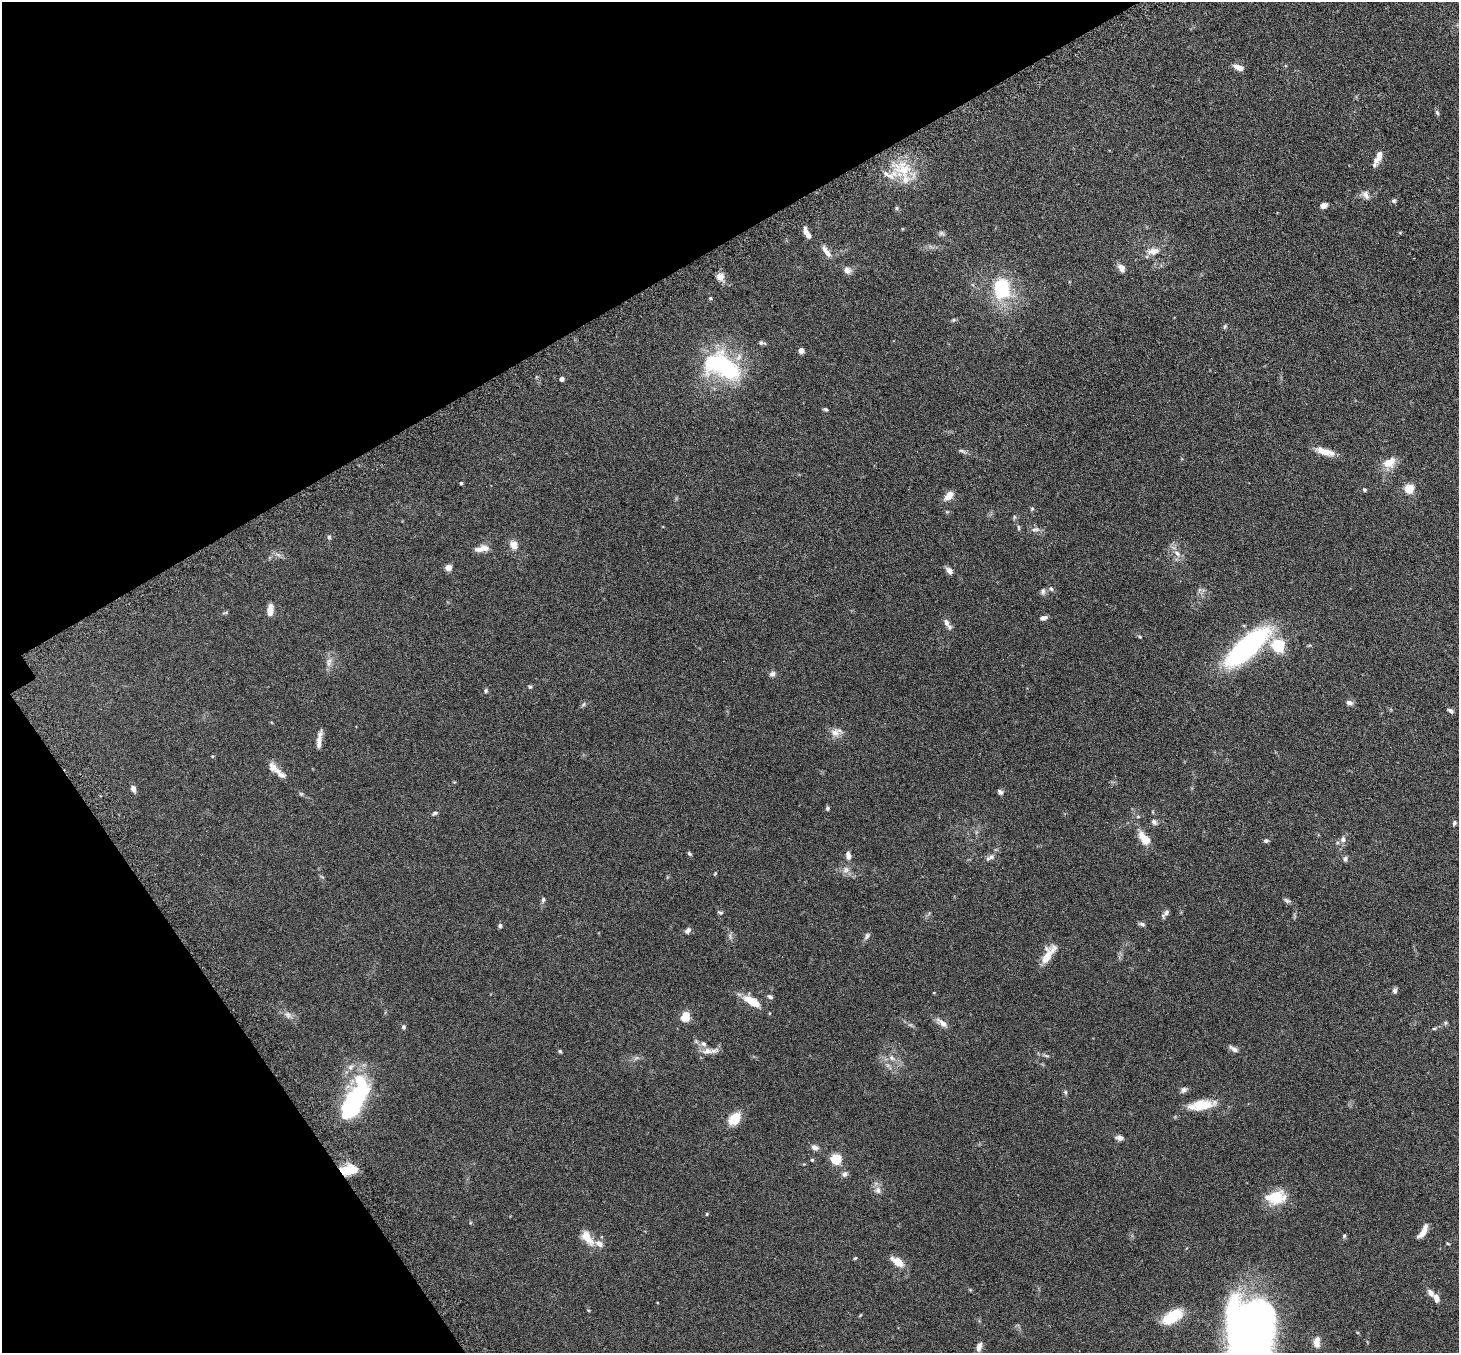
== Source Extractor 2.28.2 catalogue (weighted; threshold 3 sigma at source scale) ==
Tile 5 of 4 x 4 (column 1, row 2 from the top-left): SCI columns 52-1508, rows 2890-4240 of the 5929 x 5919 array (HDU 1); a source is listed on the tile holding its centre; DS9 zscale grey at full resolution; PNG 1461 x 1355 px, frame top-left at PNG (2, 2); no overlay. Shown black and unused: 27% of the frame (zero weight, under 3 of 6 exposures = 4% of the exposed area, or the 3 px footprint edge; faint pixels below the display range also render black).
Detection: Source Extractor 2.28.2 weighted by HDU 2 'WHT'; one run over the whole footprint, this tile lists its part. Background 0.12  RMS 0.0045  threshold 0.0185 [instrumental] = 3 sigma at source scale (4.09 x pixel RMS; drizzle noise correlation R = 1.36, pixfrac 0.8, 0.05/0.05 arcsec/px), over >= 5 px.
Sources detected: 143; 7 inside a brighter object's white glare — not listed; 10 inside a brighter listed object's ellipse — not listed separately; the other 126 listed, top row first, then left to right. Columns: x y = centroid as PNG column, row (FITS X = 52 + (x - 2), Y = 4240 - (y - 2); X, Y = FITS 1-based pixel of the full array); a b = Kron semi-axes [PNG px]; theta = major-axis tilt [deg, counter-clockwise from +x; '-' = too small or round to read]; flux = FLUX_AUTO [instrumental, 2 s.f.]
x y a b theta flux
1238 67 11 6 -24 3
1437 113 7 4 -63 0.68
1379 155 19 6 68 3.1
903 169 28 21 -28 14
1366 195 12 8 -68 2
1394 201 6 6 - 0.85
1323 206 7 6 - 1.9
897 208 6 5 - 0.55
807 233 13 5 -63 3
942 233 9 5 -16 0.93
826 251 17 6 -56 2.6
1153 251 18 9 9 3.5
1121 268 8 6 -57 3
847 270 9 8 - 2.1
720 277 10 9 - 2.7
1001 289 20 15 -89 24
710 298 5 4 - 0.44
953 320 6 4 45 0.52
1225 326 7 4 60 0.56
762 343 10 5 -10 0.83
801 350 5 5 - 2.3
721 366 47 27 -25 44
561 379 4 4 - 1.6
825 409 6 4 -18 0.6
962 451 11 4 -20 0.87
1325 452 24 7 -16 4.8
1389 463 19 13 24 4.8
461 483 4 4 - 0.45
1409 488 5 5 - 23
1364 490 5 4 - 0.62
949 495 11 7 51 3.7
1032 509 6 4 31 0.47
1018 528 8 4 -89 0.56
1035 529 13 6 8 1.5
329 537 5 5 - 0.68
513 545 13 10 -63 2.8
479 549 15 8 3 2.4
1177 553 11 7 -39 2.2
278 555 7 4 -20 0.94
448 568 6 6 - 3.3
949 571 8 6 -49 2
1051 589 7 6 - 0.91
1043 591 8 6 -87 1.1
270 610 13 6 87 3.1
225 613 9 3 15 0.5
1043 618 8 5 16 1.4
946 623 13 6 -69 1.8
1140 637 5 4 - 0.4
1278 645 6 6 - 53
1246 648 42 14 41 87
329 661 10 7 45 1.7
772 674 8 6 44 1.2
530 687 5 5 - 0.54
486 691 6 5 - 0.68
1349 703 9 6 -7 1.4
583 704 7 4 46 0.68
1450 710 8 5 -28 0.95
836 732 17 10 17 3.1
319 740 21 5 82 2.7
273 767 14 10 -55 3.1
133 789 8 6 -68 1.6
1000 792 7 6 - 1
301 794 6 5 - 0.57
827 808 5 4 - 0.74
435 813 8 5 24 0.78
1154 822 7 7 - 1.2
1454 823 7 5 63 0.74
1144 838 20 10 -52 5.7
1343 839 7 7 - 1.5
1266 841 6 4 3 0.76
689 853 6 4 -49 0.68
848 856 9 6 -81 2.1
991 857 10 6 34 1.6
1345 859 7 6 - 1.1
846 870 9 8 - 1.9
715 873 4 4 - 0.37
543 900 7 5 79 0.82
1287 900 9 5 -23 0.87
720 912 7 5 -25 0.74
1166 913 9 6 57 1.2
1142 924 9 4 -13 0.87
500 926 6 5 - 0.73
688 931 9 6 47 1.3
730 936 11 3 -80 0.88
867 936 10 6 60 1.1
1048 955 21 8 58 7.5
1395 990 7 5 83 1.1
770 997 7 5 -26 0.88
752 1001 20 8 -31 7.8
288 1015 10 7 -57 1.7
685 1017 10 8 73 5.7
942 1023 18 7 -40 2.3
403 1027 6 5 - 0.79
1434 1029 6 4 1 0.47
1234 1049 12 6 -31 1.6
560 1051 4 4 - 0.51
707 1051 15 8 5 3.1
1046 1056 8 4 -9 0.7
636 1058 8 4 36 0.91
891 1058 9 7 -53 1.6
1184 1090 8 7 - 1.3
1065 1092 7 4 -62 0.66
361 1094 48 17 84 28
1201 1105 32 11 8 9.6
734 1119 13 9 48 8.3
1120 1138 9 6 -11 1.6
815 1147 11 7 -17 1.5
836 1159 5 5 - 30
812 1160 4 4 - 0.56
346 1171 12 9 16 9.8
844 1174 8 6 27 1.3
878 1190 9 8 - 1.9
1275 1197 24 15 6 11
707 1214 4 4 - 0.39
1423 1233 13 6 49 2.9
1344 1236 6 5 - 0.6
587 1238 20 9 -53 5.9
1448 1244 5 3 - 0.33
855 1258 5 3 - 0.42
897 1262 13 7 -36 5.6
1431 1293 7 5 -52 2.2
1436 1298 10 6 -73 1.9
1250 1314 46 24 28 100
1173 1316 18 9 32 16
1317 1342 13 7 88 3
979 1347 10 6 73 2.2
Overlapping masked pixels (flux is a lower limit): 1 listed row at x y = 346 1171